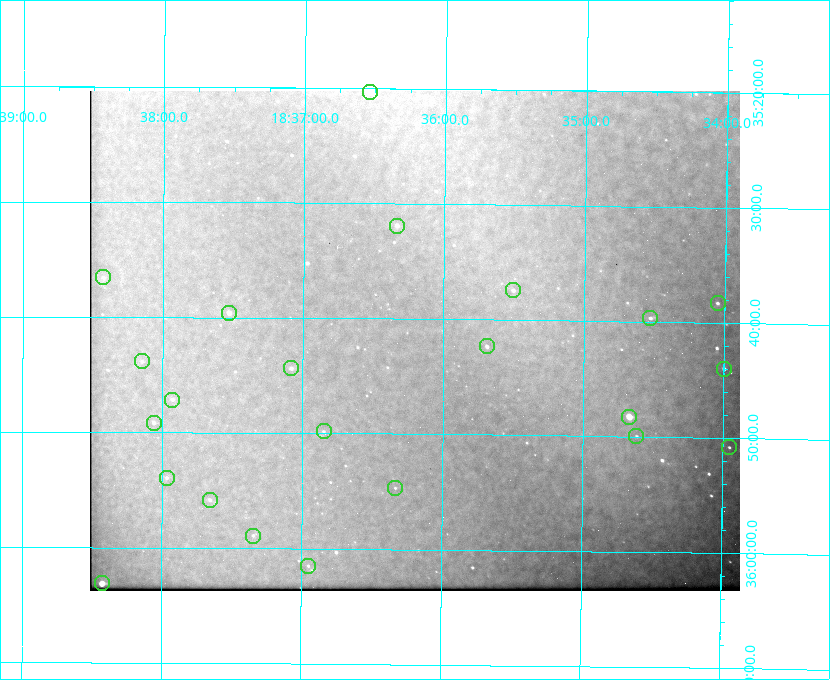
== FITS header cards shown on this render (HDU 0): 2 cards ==
NAXIS1  =                  650 / Width of table row in bytes
NAXIS2  =                  500 / Number of rows in table

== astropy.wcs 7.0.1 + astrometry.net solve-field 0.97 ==
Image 650 x 500 px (HDU 0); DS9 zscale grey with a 90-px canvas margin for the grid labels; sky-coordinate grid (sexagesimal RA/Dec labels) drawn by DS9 from the SOLVED WCS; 23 Tycho-2 reference stars matched to detected sources circled (green)
Header WCS: none
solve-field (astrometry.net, Tycho-2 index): SOLVED blind (the file carries no WCS)
Solved WCS: RA---TAN-SIP/DEC--TAN-SIP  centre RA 18:36:12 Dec +35:42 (279.05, +35.70 deg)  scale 5.21 arcsec/px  FOV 56.4' x 43.4'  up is +179 deg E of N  parity flipped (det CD > 0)
(file carries no celestial WCS; the grid is the blind solution)
Tycho-2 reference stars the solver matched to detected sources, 23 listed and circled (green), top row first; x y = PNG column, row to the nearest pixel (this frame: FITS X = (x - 90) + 1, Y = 500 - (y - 91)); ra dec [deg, ICRS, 3 dp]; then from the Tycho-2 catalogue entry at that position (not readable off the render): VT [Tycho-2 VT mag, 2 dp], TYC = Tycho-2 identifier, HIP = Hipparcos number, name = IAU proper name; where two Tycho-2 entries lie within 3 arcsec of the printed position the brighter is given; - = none
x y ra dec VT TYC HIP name
370 92 279.134 +35.339 9.91 2645-980-1 - -
397 226 279.085 +35.532 9.84 2645-710-1 - -
103 277 279.606 +35.610 10.50 2645-565-1 - -
513 290 278.877 +35.623 10.37 2632-1282-1 - -
718 303 278.513 +35.639 11.28 2636-140-1 - -
229 313 279.382 +35.660 8.88 2649-136-1 91311 -
650 318 278.632 +35.662 10.68 2636-195-1 - -
487 346 278.922 +35.705 10.37 2636-96-1 - -
142 361 279.537 +35.731 11.00 2649-31-1 - -
291 368 279.271 +35.739 10.27 2649-22-1 - -
724 369 278.500 +35.733 11.42 2636-55-1 - -
172 400 279.483 +35.786 9.96 2649-1276-1 - -
629 417 278.667 +35.805 7.78 2636-68-1 91080 -
154 423 279.516 +35.819 10.07 2649-1464-1 - -
324 431 279.212 +35.831 10.99 2649-1529-1 - -
636 436 278.654 +35.833 11.29 2636-133-1 - -
729 447 278.488 +35.847 11.38 2636-187-1 - -
167 478 279.492 +35.899 10.86 2649-1492-1 - -
395 488 279.083 +35.912 11.42 2649-1448-1 - -
210 500 279.414 +35.931 10.32 2649-1381-1 - -
253 536 279.337 +35.982 10.50 2649-1232-1 - -
308 566 279.237 +36.025 11.10 2649-1371-1 - -
102 583 279.607 +36.052 8.72 2649-1453-1 91399 -